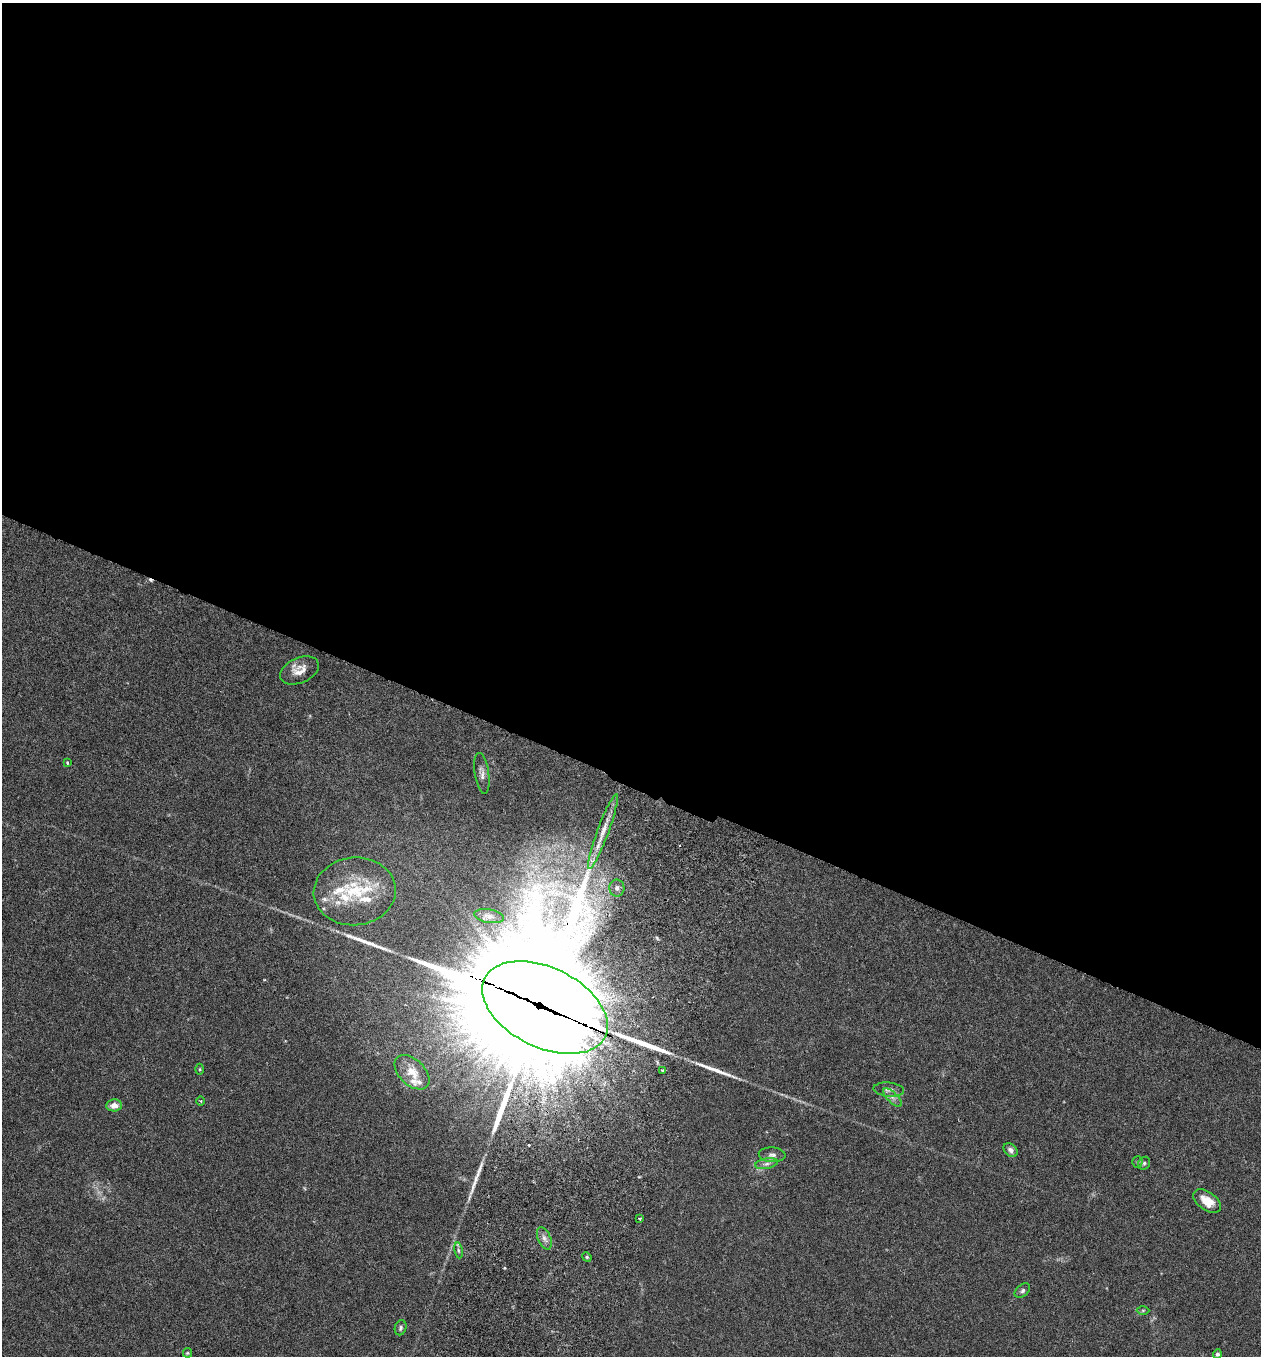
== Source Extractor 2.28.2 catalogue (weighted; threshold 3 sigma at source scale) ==
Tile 3 of 4 x 4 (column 3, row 1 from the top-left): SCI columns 2708-3966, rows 4090-5443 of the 5545 x 5467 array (HDU 1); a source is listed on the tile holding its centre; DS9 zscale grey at full resolution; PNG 1263 x 1358 px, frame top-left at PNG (2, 3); each listed source drawn as its Kron ellipse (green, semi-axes under 4 px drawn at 4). Shown black and unused: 58% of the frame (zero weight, under 3 of 6 exposures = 3% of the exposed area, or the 3 px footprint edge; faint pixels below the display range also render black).
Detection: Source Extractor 2.28.2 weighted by HDU 2 'WHT'; one run over the whole footprint, this tile lists its part. Background 0.0176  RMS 0.002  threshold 0.00801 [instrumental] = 3 sigma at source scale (4.09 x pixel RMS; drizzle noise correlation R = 1.36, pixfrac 0.8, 0.05/0.05 arcsec/px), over >= 5 px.
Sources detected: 44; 1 cosmic-ray / hot-pixel residue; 4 long thin detections or spike segments (spike, bleed or trail) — neither listed nor drawn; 9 inside a brighter listed object's ellipse — not listed separately; the other 30 listed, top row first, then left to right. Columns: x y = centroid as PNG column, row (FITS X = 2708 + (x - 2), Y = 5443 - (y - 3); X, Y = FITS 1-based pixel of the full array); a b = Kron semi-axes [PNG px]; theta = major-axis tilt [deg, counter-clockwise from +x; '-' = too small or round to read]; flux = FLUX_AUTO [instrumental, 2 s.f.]
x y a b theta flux
299 670 20 12 24 2.2
67 763 4 3 - 0.19
482 773 21 7 -81 1.1
603 832 40 5 70 2.9
617 888 8 7 - 0.84
355 891 41 34 6 11
489 916 15 6 -9 0.86
545 1008 67 40 -26 11000
200 1069 5 3 - 0.18
662 1070 3 3 - 0.3
412 1072 21 13 -44 2.5
889 1090 15 7 -6 0.91
892 1097 12 5 -45 0.69
201 1101 5 3 - 0.17
114 1105 8 6 3 1.3
1011 1150 8 6 -47 0.62
772 1155 13 7 -3 0.77
1137 1162 5 5 - 0.25
1144 1163 7 5 57 0.35
766 1164 11 5 10 0.71
1207 1201 16 9 -34 2.4
640 1219 3 2 - 0.19
544 1238 12 6 -68 0.85
459 1250 8 4 -81 0.34
587 1257 5 4 - 0.26
1022 1291 9 6 40 0.47
1143 1310 6 4 1 0.24
401 1328 8 5 72 0.41
187 1353 5 4 - 0.19
1217 1354 5 4 - 0.41
Overlapping masked pixels (flux is a lower limit): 1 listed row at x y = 545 1008